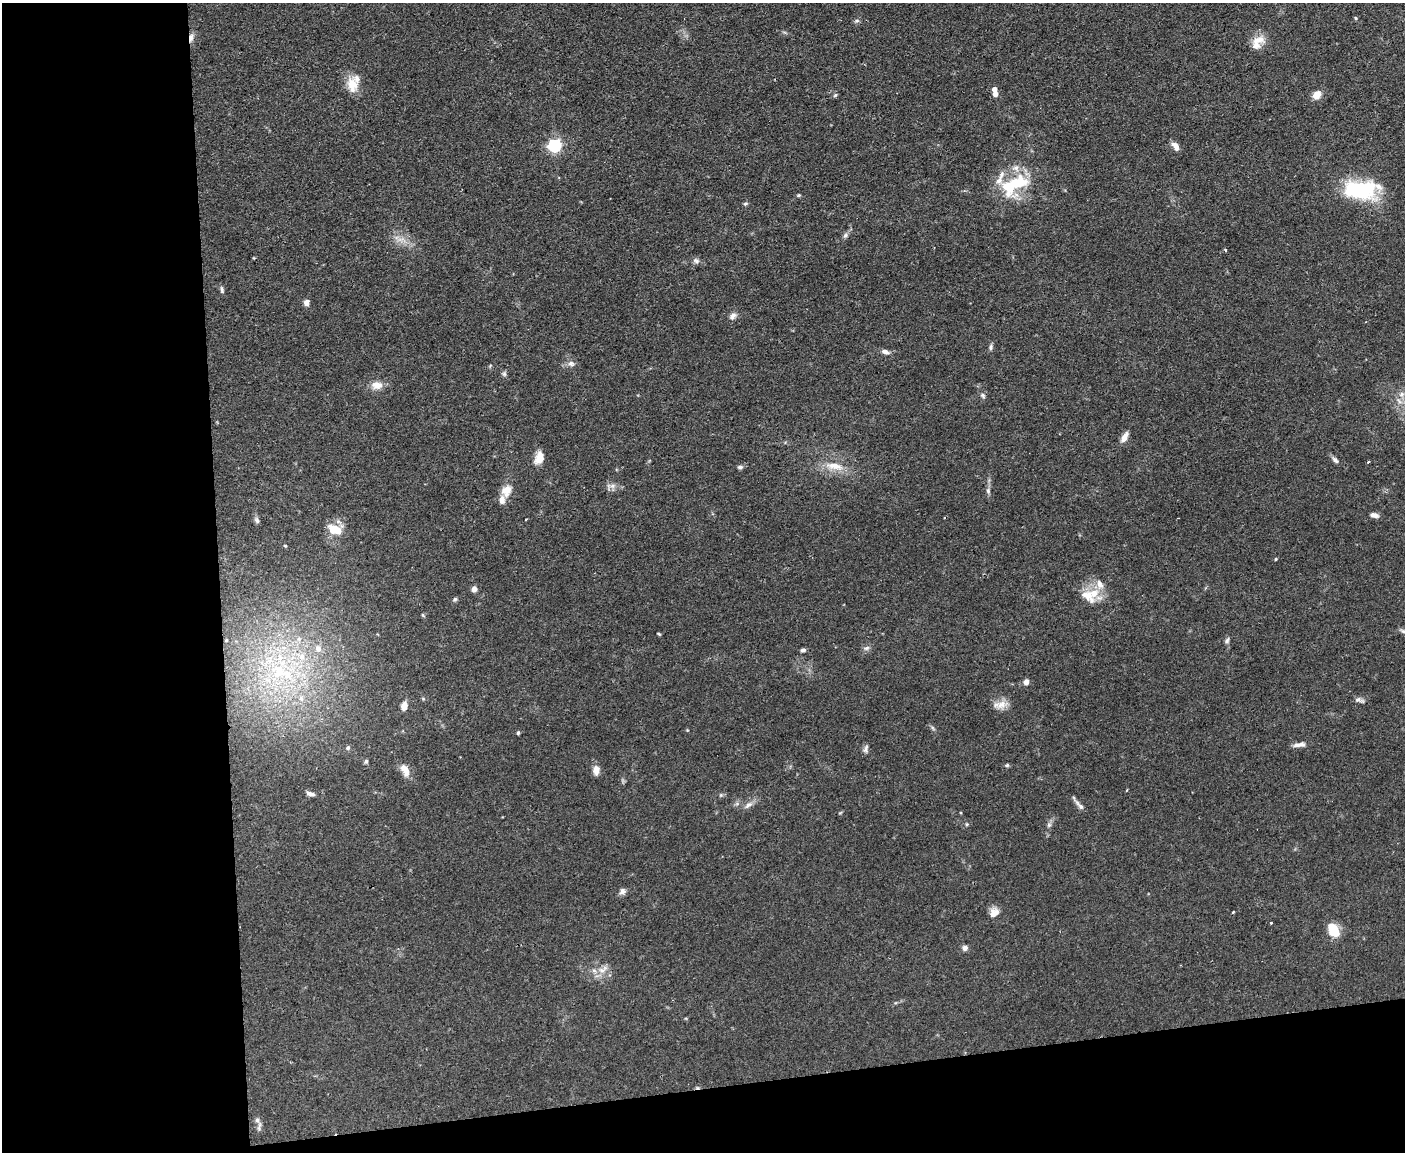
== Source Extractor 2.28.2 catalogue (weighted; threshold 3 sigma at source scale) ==
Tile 10 of 3 x 4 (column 1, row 4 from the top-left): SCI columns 129-1531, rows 1-1150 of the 4575 x 4598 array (HDU 1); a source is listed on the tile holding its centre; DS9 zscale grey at full resolution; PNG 1407 x 1154 px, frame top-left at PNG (2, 3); no overlay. Shown black and unused: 21% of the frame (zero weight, under 2 of 3 exposures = <1% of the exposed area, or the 3 px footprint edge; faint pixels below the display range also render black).
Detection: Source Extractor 2.28.2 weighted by HDU 2 'WHT'; one run over the whole footprint, this tile lists its part. Background 0.083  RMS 0.0059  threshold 0.0264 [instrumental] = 3 sigma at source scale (4.5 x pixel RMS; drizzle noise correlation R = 1.50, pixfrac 1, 0.05/0.05 arcsec/px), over >= 5 px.
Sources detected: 98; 1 inside a brighter object's white glare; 1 cosmic-ray / hot-pixel residue — not listed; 9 inside a brighter listed object's ellipse — not listed separately; the other 87 listed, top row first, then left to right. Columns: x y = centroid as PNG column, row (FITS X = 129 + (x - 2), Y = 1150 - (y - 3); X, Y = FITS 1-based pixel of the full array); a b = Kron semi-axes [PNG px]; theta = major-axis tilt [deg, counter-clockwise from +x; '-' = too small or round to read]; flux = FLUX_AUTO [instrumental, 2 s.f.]
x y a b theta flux
1356 18 5 3 - 0.63
857 21 8 4 8 1
191 38 12 5 72 2.9
1258 40 20 10 8 6.8
352 85 20 12 -82 9.4
995 89 5 4 - 2.9
995 94 5 5 - 3.2
835 95 6 4 47 0.9
1317 95 9 8 - 5.8
555 146 6 6 - 110
1175 146 11 6 -53 3.9
1018 183 29 17 9 25
1360 190 30 15 -2 59
799 195 5 4 - 0.74
745 204 6 4 17 0.88
845 235 7 5 66 1.4
1226 250 4 3 - 0.6
696 261 9 7 -13 1.8
222 290 9 5 -79 1.3
306 302 8 6 77 2.4
733 316 11 7 48 2.4
991 347 8 5 82 1.4
885 352 9 6 -20 2.5
571 363 9 7 -11 2.3
504 374 7 5 -69 1.2
377 385 14 10 3 5.5
1402 394 9 8 - 3.4
983 395 8 5 -51 1.3
1124 437 11 6 62 4.8
539 458 15 9 69 6.7
1335 460 10 5 -41 1.9
1368 462 3 3 - 1.1
834 466 28 10 -11 10
740 467 7 5 0 1.3
611 486 16 6 -4 3
506 491 16 13 67 6.9
988 491 8 5 -89 1.5
1374 515 9 5 -12 2.6
526 519 4 2 - 0.4
257 521 8 5 -63 1.4
333 529 13 12 - 9.5
285 546 4 4 - 0.55
1276 559 4 3 - 0.48
1100 584 14 9 -68 5.1
474 589 7 6 - 2.2
1087 595 26 14 -42 11
455 599 6 5 - 1
423 615 6 3 -70 0.64
1403 631 9 4 -24 1.3
659 634 5 3 - 0.57
226 640 4 3 - 0.46
1227 641 8 5 57 1.4
866 648 9 5 26 1.7
318 649 9 8 - 3.7
803 650 5 4 - 1.5
302 656 9 8 - 4.2
269 661 9 4 0 2.7
279 671 16 14 -85 17
1026 682 7 5 75 2.5
301 699 8 6 -63 2.2
1359 700 14 5 -18 2
1001 704 17 11 17 5.5
404 706 9 6 79 4.2
933 728 6 4 -70 0.91
518 733 4 3 - 0.97
1298 745 15 5 14 3
348 748 6 5 - 1.3
866 749 12 5 73 1.7
366 761 6 5 - 1
1007 765 6 5 - 0.88
405 770 18 9 -66 5.4
596 770 10 7 87 4.5
310 794 10 5 -14 2.2
721 795 5 4 - 0.8
748 805 13 7 36 2.9
1079 805 18 5 -48 2.5
840 813 6 3 19 0.52
967 824 5 4 - 0.7
1049 825 7 5 45 1.3
622 892 9 7 58 2.3
994 912 13 11 49 4.5
1233 912 3 3 - 0.44
1271 923 3 3 - 0.85
1334 930 16 10 -61 13
965 948 6 6 - 2.4
603 969 17 8 32 5.1
257 1120 8 7 - 2.1
Overlapping masked pixels (flux is a lower limit): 1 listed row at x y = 191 38
Isophote crosses this tile's border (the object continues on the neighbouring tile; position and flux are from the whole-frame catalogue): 1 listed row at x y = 1403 631